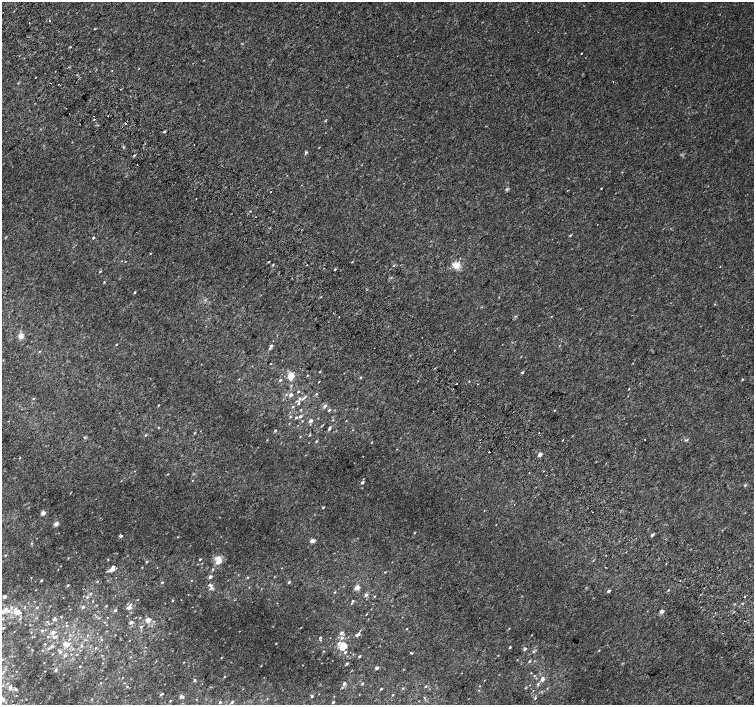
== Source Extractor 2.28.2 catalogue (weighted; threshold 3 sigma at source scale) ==
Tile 11 of 4 x 4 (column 3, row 3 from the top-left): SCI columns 3042-4544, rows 1673-3078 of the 6074 x 6092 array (HDU 1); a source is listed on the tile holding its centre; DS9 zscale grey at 2 x 2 block average (1 PNG px = mean of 2 x 2 image px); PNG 756 x 707 px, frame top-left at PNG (2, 2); no overlay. Shown black and unused: <1% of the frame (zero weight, under 2 of 3 exposures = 2% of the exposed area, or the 3 px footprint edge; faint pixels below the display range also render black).
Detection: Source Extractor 2.28.2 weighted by HDU 2 'WHT'; one run over the whole footprint, this tile lists its part. Background 0.0335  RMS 0.011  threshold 0.0514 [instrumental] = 3 sigma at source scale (4.5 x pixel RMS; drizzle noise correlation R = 1.50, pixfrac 1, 0.0396/0.0396 arcsec/px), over >= 5 px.
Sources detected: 244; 14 cosmic-ray / hot-pixel residue — not listed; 1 coinciding with a brighter row at this scale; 10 inside a brighter listed object's ellipse — not listed separately; the other 219 listed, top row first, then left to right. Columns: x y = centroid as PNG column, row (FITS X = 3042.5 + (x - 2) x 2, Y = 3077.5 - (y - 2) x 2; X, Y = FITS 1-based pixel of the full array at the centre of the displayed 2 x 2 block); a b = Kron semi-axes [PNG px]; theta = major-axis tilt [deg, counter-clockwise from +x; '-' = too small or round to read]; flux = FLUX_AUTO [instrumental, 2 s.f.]
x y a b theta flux
49 21 2 2 - 5.3
94 28 2 2 - 1.7
581 53 2 2 - 1.4
35 77 2 2 - 6.2
613 82 2 2 - 1.5
50 83 2 2 - 4.4
93 116 2 2 - 1.6
94 119 2 2 - 7.8
80 124 2 2 - 1.6
164 131 3 2 - 2.9
306 152 3 3 - 3.9
134 155 3 2 - 2.2
601 188 2 2 - 1.7
507 189 4 3 - 3.3
271 192 2 2 - 5.6
196 198 2 2 - 1.4
250 211 3 2 - 1.3
255 217 2 2 - 2.4
570 235 3 2 - 2.7
6 237 4 2 - 1.5
93 238 2 2 - 3.2
150 254 3 2 - 1.6
268 262 3 2 - 2
273 265 3 2 - 2.2
394 265 3 3 - 2
456 265 11 9 7 22
335 269 3 2 - 2.4
100 272 3 2 - 1.9
104 282 3 3 - 1.9
134 292 3 2 - 2.8
333 313 2 2 - 1.3
339 316 2 2 - 0.89
515 316 3 2 - 1.7
551 317 2 2 - 1.3
21 336 7 6 - 12
116 345 3 2 - 1.8
271 346 4 3 - 4.5
270 364 3 2 - 1.1
320 372 3 2 - 1.5
522 372 3 2 - 3.2
307 375 2 2 - 1.2
291 376 3 3 - 91
360 377 3 3 - 2
742 379 3 2 - 2.4
280 380 3 3 - 2.5
319 382 2 2 - 1.4
629 389 3 2 - 1.3
298 392 2 2 - 2.6
316 394 3 2 - 2.3
291 395 3 2 - 12
33 398 3 3 - 2.2
303 399 4 3 - 4.1
298 403 4 3 - 3.1
158 405 2 2 - 1.8
325 406 3 3 - 6
293 407 3 2 - 1.5
301 410 3 2 - 1.6
329 410 4 2 - 3
554 410 3 2 - 1.5
300 416 3 2 - 5.7
290 417 3 2 - 2
296 417 4 3 - 2.4
302 421 3 2 - 1.4
311 421 3 3 - 8.1
158 427 3 2 - 1.3
329 429 3 3 - 4
275 430 3 2 - 3.1
194 433 3 2 - 2.1
539 433 2 2 - 3.6
145 435 3 2 - 2.1
310 435 3 2 - 2.5
84 437 3 3 - 2.2
300 437 3 2 - 1.2
645 439 2 2 - 1.2
563 440 2 2 - 9.1
686 440 4 2 - 2.4
316 441 3 2 - 2.3
371 442 3 2 - 1.5
489 451 2 2 - 5.4
540 455 2 2 - 21
20 458 3 2 - 1.5
362 482 3 3 - 4.8
745 485 4 3 - 3.1
323 507 2 2 - 2.4
592 512 2 2 - 4.1
43 513 3 2 - 27
56 524 5 4 - 8.5
414 533 4 2 - 1.4
652 535 3 2 - 6.6
121 536 2 2 - 11
177 537 3 2 - 1.1
312 541 3 2 - 26
32 543 3 2 - 1.4
5 555 2 2 - 1.6
606 555 2 2 - 3.6
108 559 2 2 - 1.5
200 559 3 2 - 1.8
218 559 9 6 -53 19
146 562 3 2 - 2.3
142 567 2 2 - 1.3
605 567 2 2 - 4.7
112 569 6 3 19 18
213 569 3 2 - 1.5
58 570 2 2 - 0.93
385 572 2 2 - 1.5
210 577 3 2 - 11
247 577 3 2 - 2.2
41 580 2 2 - 3
97 581 3 2 - 1.6
162 582 3 2 - 3
289 582 3 3 - 3.6
68 585 2 2 - 3.4
357 587 3 2 - 30
212 588 6 4 -28 5.7
668 590 3 2 - 1.9
609 591 2 2 - 8.4
335 592 3 2 - 1.6
90 594 3 2 - 2
366 595 3 3 - 6.8
4 597 2 2 - 11
87 597 4 2 - 2.7
744 597 2 2 - 7
172 600 2 2 - 2.7
93 601 3 2 - 1.3
353 601 3 2 - 3.4
742 603 2 2 - 1.5
130 604 4 2 - 2.2
106 606 3 2 - 1.6
37 607 3 2 - 1.8
83 607 3 3 - 3.9
129 608 4 3 - 11
5 609 5 4 - 7.4
115 610 3 2 - 4.3
16 611 4 4 - 23
662 612 2 2 - 19
715 613 2 2 - 3.3
366 614 3 2 - 1.1
99 618 3 2 - 1.6
20 619 3 3 - 2.5
53 620 4 3 - 3
148 620 3 2 - 29
744 621 2 2 - 3.3
105 622 3 2 - 1.1
131 622 5 3 - 4.1
141 627 3 2 - 2.5
3 628 3 2 - 1.9
509 628 2 2 - 1.2
407 629 3 2 - 1.2
42 630 3 3 - 2.6
14 632 2 2 - 0.75
53 632 3 3 - 13
341 633 3 3 - 8.1
357 635 6 3 21 5.9
48 637 3 2 - 1.4
54 637 4 3 - 3.2
320 638 3 3 - 4
342 638 4 3 - 6.1
102 639 3 3 - 2.2
276 643 3 2 - 1.1
339 643 4 3 - 6.9
45 644 2 2 - 1.2
65 644 5 3 - 15
52 646 4 3 - 4.2
81 646 3 3 - 2.3
343 646 4 3 - 69
510 647 2 2 - 3.8
96 648 3 2 - 2
48 649 3 2 - 2.1
73 649 3 3 - 2.4
525 649 3 2 - 7.1
42 651 2 2 - 1.2
533 651 4 3 - 2.8
60 652 4 4 - 4.2
345 652 3 3 - 3.2
411 653 4 2 - 2.1
52 654 2 2 - 1.5
77 654 3 2 - 1.5
498 655 2 2 - 1.2
65 656 4 3 - 4.9
359 656 3 2 - 2.8
221 658 3 2 - 1.5
530 661 3 2 - 2.7
184 662 2 2 - 1
347 664 3 2 - 4.2
261 666 2 2 - 1.2
80 667 3 2 - 2
377 668 2 2 - 11
56 670 4 3 - 4
45 671 2 2 - 0.85
531 673 2 2 - 1.2
225 677 2 2 - 1.4
543 679 4 3 - 10
195 680 3 3 - 3.1
484 680 2 2 - 0.91
100 683 3 2 - 1
124 683 3 2 - 1.2
344 683 4 3 - 4.4
362 684 3 2 - 2.7
538 684 4 3 - 3.8
127 686 3 2 - 1.6
425 686 3 2 - 2.4
479 686 2 2 - 0.87
10 688 6 4 -79 7.6
403 688 2 2 - 1.6
16 689 4 2 - 2.9
381 689 2 2 - 2.2
533 691 2 2 - 1
161 694 3 2 - 3.5
393 695 2 2 - 1.7
312 696 3 2 - 3
181 697 4 3 - 9.2
424 698 3 2 - 1.3
535 698 3 3 - 2.1
2 699 3 3 - 11
92 699 2 2 - 1.6
170 701 2 2 - 1.8
220 702 2 2 - 4.4
232 702 3 3 - 3.1
333 702 2 2 - 3.2
Isophote crosses this tile's border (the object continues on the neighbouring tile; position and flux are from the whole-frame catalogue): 1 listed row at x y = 2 699
Diffuse or blended objects may show on this block-average render without a row.